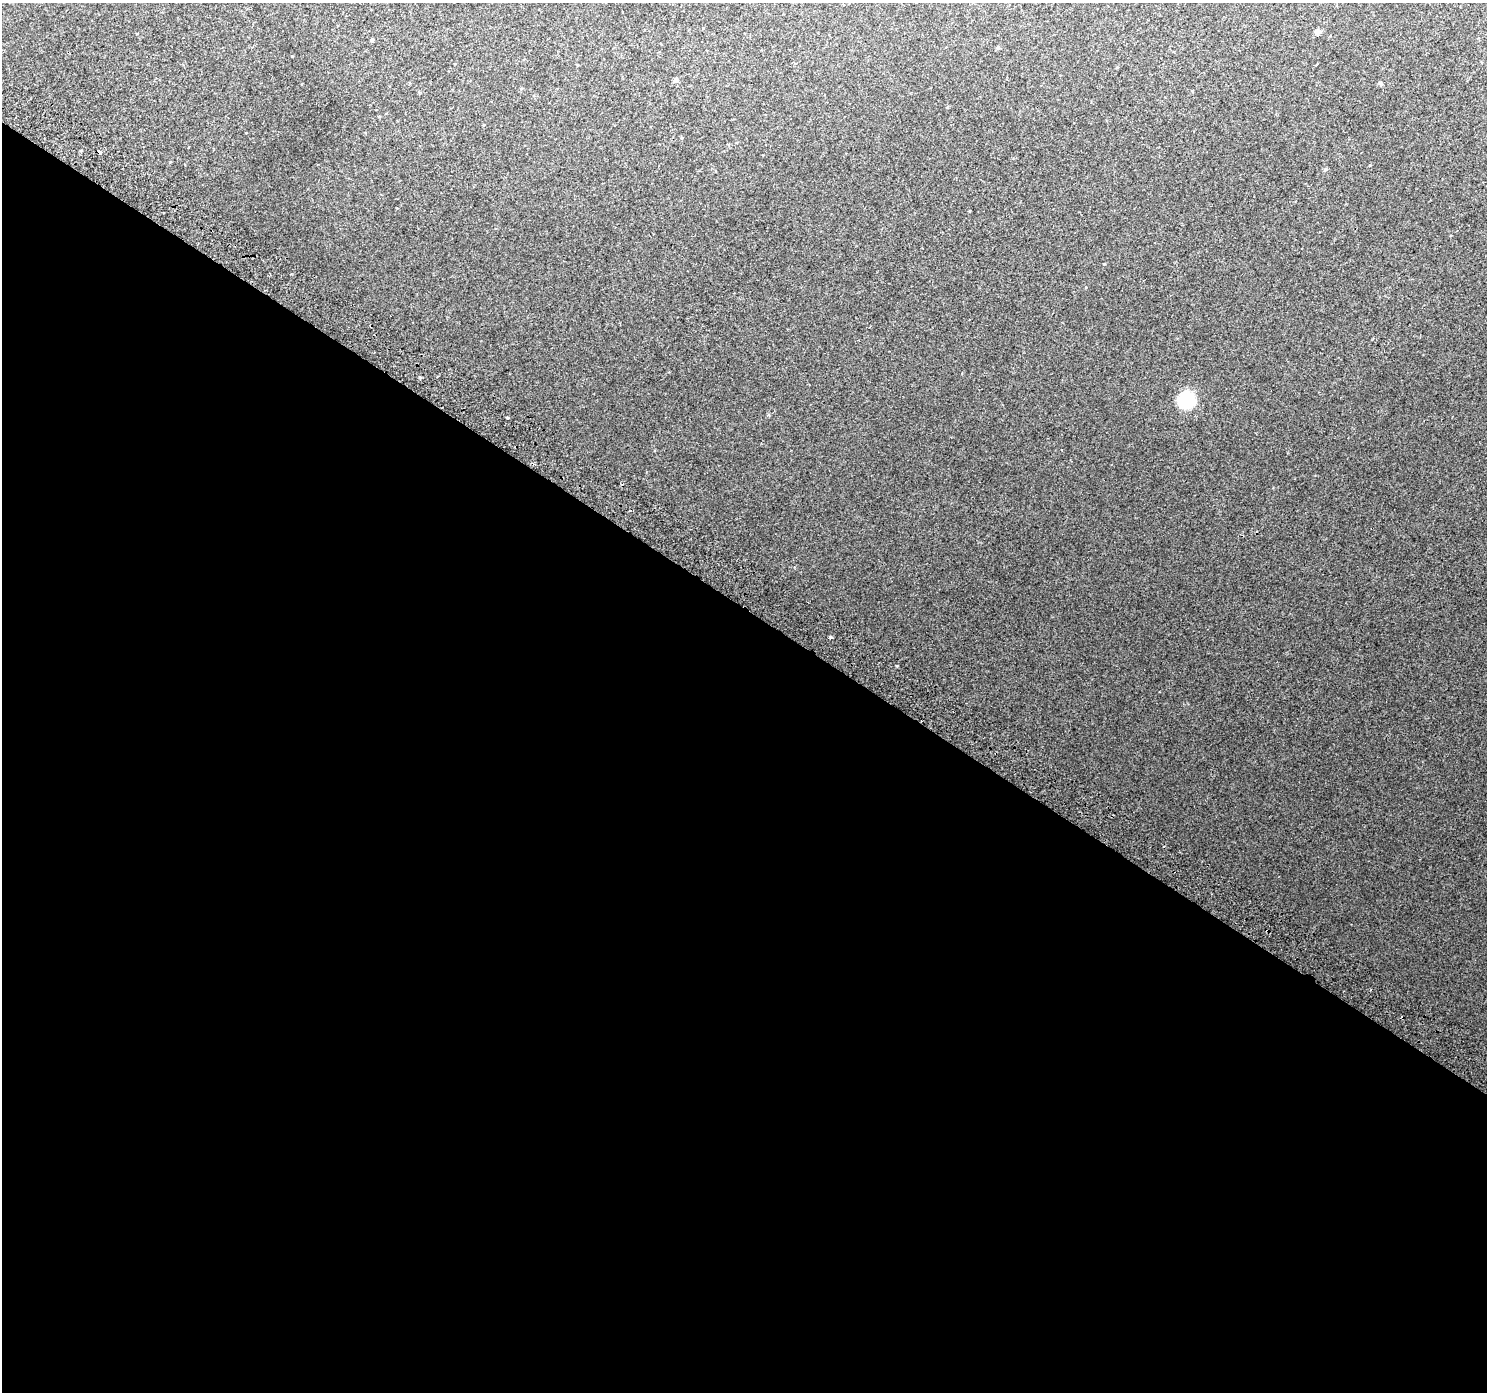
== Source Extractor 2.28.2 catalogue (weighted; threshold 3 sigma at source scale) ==
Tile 14 of 4 x 4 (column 2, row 4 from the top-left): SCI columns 1518-3002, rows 286-1675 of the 5998 x 6065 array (HDU 1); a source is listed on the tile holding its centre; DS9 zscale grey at full resolution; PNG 1489 x 1394 px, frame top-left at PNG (2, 3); no overlay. Shown black and unused: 56% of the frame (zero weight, under 2 of 3 exposures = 2% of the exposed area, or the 3 px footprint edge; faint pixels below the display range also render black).
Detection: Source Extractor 2.28.2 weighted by HDU 2 'WHT'; one run over the whole footprint, this tile lists its part. Background 0.00886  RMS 0.0057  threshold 0.0258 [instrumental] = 3 sigma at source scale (4.5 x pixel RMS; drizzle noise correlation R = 1.50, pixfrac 1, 0.0396/0.0396 arcsec/px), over >= 5 px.
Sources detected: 11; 1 cosmic-ray / hot-pixel residue — not listed; the other 10 listed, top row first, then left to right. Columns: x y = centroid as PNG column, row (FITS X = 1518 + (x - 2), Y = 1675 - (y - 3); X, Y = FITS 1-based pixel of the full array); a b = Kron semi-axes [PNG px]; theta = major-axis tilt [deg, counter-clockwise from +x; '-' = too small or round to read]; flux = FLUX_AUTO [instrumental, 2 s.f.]
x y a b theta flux
1317 32 7 7 - 1.8
372 40 4 4 - 1
998 48 5 5 - 0.72
675 80 7 6 - 1.4
1380 84 6 5 - 0.82
100 152 4 3 - 6.5
1325 169 6 4 47 0.92
1186 400 12 11 - 41
508 418 3 3 - 0.84
831 637 4 3 - 8.4
Overlapping masked pixels (flux is a lower limit): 1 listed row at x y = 100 152
Unlisted compact peaks at least as high as the median listed source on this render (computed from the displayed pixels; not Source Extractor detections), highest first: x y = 420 377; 1104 264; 768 415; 1086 287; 170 162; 292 56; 1370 165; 291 274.